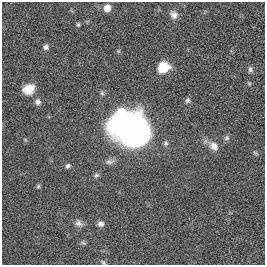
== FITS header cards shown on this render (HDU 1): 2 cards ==
NAXIS1  =                  263
NAXIS2  =                  263

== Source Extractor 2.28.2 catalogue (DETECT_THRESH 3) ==
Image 263 x 263 px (HDU 1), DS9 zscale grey, 1 PNG px = 1 image px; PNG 267 x 267 px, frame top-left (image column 1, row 263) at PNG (2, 2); no overlay
Background -0.00207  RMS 0.03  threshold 0.0893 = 3 sigma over >= 5 px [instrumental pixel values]
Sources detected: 23; all 23 listed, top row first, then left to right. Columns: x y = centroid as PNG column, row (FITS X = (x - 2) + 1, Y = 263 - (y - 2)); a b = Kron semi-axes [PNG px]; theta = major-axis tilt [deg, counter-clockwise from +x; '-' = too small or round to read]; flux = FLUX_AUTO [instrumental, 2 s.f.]
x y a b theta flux
107 8 7 7 - 16
174 15 11 9 -44 11
78 24 6 5 - 2.8
46 47 7 6 - 6.3
163 67 12 10 32 40
250 69 8 6 -85 5.1
249 83 6 4 -18 2.3
29 89 11 9 25 31
188 100 7 6 - 4.9
38 102 7 7 - 7.1
131 130 31 24 -35 840
227 138 8 6 36 4.7
166 143 8 5 73 4.5
214 146 13 10 -43 16
255 153 7 4 -19 2.9
109 162 12 7 0 7.9
68 166 6 5 - 4.3
96 175 7 5 3 3.9
38 186 6 5 - 3.1
79 223 11 9 -26 9.4
101 224 8 7 - 7.8
83 243 8 4 -20 3.9
103 262 9 4 -38 3.7
At the frame edge (FLAGS 8, measured only in part): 1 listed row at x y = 103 262